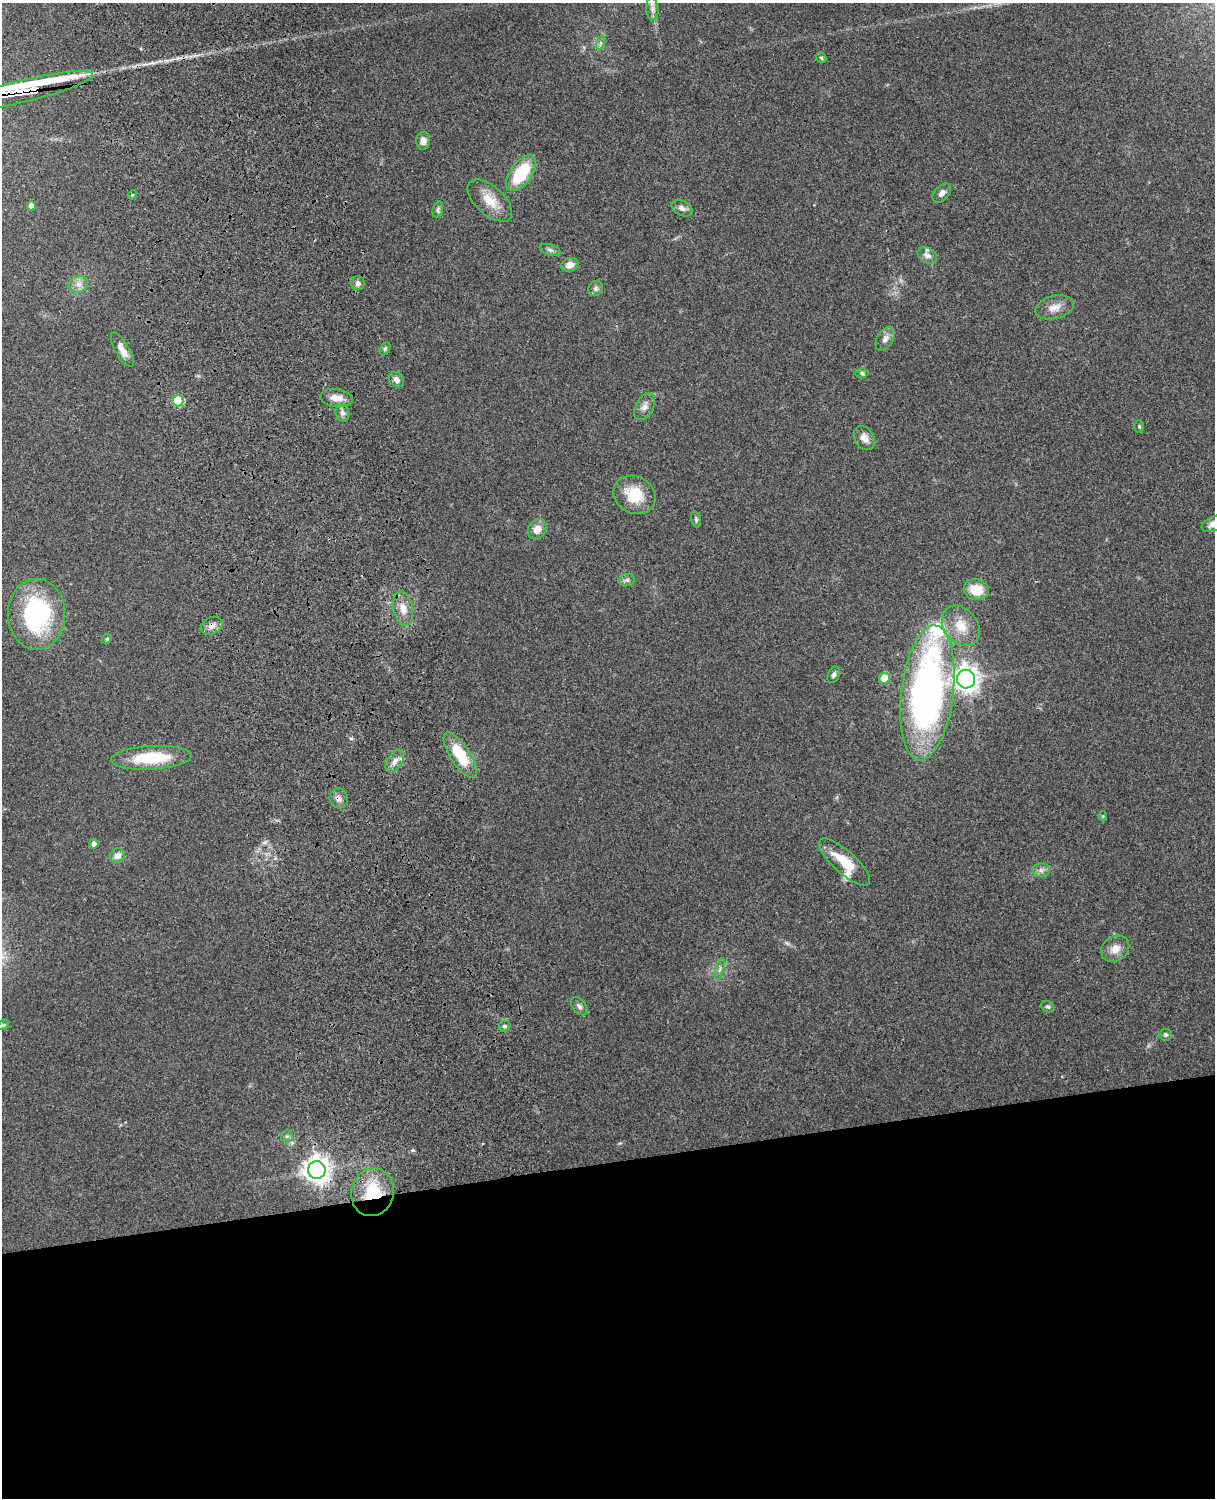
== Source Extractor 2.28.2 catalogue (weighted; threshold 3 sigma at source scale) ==
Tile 11 of 4 x 3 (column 3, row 3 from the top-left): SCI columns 2544-3756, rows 165-1660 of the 5089 x 4928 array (HDU 1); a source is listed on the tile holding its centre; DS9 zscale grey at full resolution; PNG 1217 x 1500 px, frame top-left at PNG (2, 3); each listed source drawn as its Kron ellipse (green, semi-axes under 4 px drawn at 4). Shown black and unused: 22% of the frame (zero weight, under 3 of 4 exposures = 6% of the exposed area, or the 3 px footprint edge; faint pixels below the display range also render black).
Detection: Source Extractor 2.28.2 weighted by HDU 2 'WHT'; one run over the whole footprint, this tile lists its part. Background 0.228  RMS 0.0083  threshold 0.0375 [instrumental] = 3 sigma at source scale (4.5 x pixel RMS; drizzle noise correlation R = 1.50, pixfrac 1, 0.05/0.05 arcsec/px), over >= 5 px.
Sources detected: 67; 3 inside a brighter listed object's ellipse — not listed separately; the other 64 listed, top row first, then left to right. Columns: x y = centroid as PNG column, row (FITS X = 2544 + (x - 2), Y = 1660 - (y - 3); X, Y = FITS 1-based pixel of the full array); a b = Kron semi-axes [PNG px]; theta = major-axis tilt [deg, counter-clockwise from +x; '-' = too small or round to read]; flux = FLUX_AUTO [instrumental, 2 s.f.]
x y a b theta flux
652 9 11 6 -84 3.6
600 43 7 4 70 1.7
821 58 5 5 - 1.7
23 91 72 11 13 1000
423 141 9 7 88 4.5
521 173 21 11 54 39
942 193 11 7 48 3.9
132 195 5 4 - 0.9
490 201 27 14 -43 16
31 206 4 4 - 7.3
682 208 11 7 -25 3.8
438 209 8 5 72 2
550 250 11 5 -18 2.4
927 255 10 7 -29 4.5
570 265 9 6 17 6.8
358 283 7 7 - 2.9
79 284 9 8 - 5
596 288 8 7 - 2.4
1054 307 19 11 15 8.6
885 339 13 7 58 4.7
385 349 7 4 63 1.5
122 350 19 7 -60 6.9
862 373 6 4 -2 1.5
396 380 8 7 - 3.4
336 398 16 8 -7 8.6
178 401 5 5 - 43
645 407 14 9 61 5.2
342 413 9 6 -75 3.4
1139 426 6 5 - 1.2
864 438 13 9 -58 6.5
634 495 22 18 -29 26
696 519 8 5 -75 1.7
1214 524 13 7 23 6.9
537 529 11 9 51 7.6
627 580 8 6 15 2.3
976 590 12 10 -13 17
403 609 17 9 -79 9.5
37 614 35 28 90 100
212 626 11 8 27 5.2
961 626 22 16 -51 17
107 639 5 4 - 1.1
834 675 9 5 68 2.7
884 678 5 5 - 20
966 679 9 9 - 650
927 693 68 26 83 380
460 755 26 9 -57 32
151 758 40 12 3 40
395 761 12 7 57 5
339 798 10 9 - 4.3
1103 816 5 4 - 0.93
94 844 5 4 - 5
117 856 7 7 - 5.7
844 862 33 11 -42 22
1041 870 8 7 - 3.3
1115 949 15 12 34 8.8
720 969 11 3 75 2.1
579 1006 10 6 -51 3
1048 1007 7 5 -22 1.7
3 1025 6 4 43 1.2
504 1026 6 5 - 2
1166 1035 6 6 - 1.5
287 1136 6 6 - 2
317 1170 9 8 - 810
373 1192 24 21 73 37
Overlapping masked pixels (flux is a lower limit): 5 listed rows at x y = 23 91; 212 626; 339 798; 317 1170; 373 1192
Isophote crosses this tile's border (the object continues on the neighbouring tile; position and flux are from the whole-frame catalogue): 1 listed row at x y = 1214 524